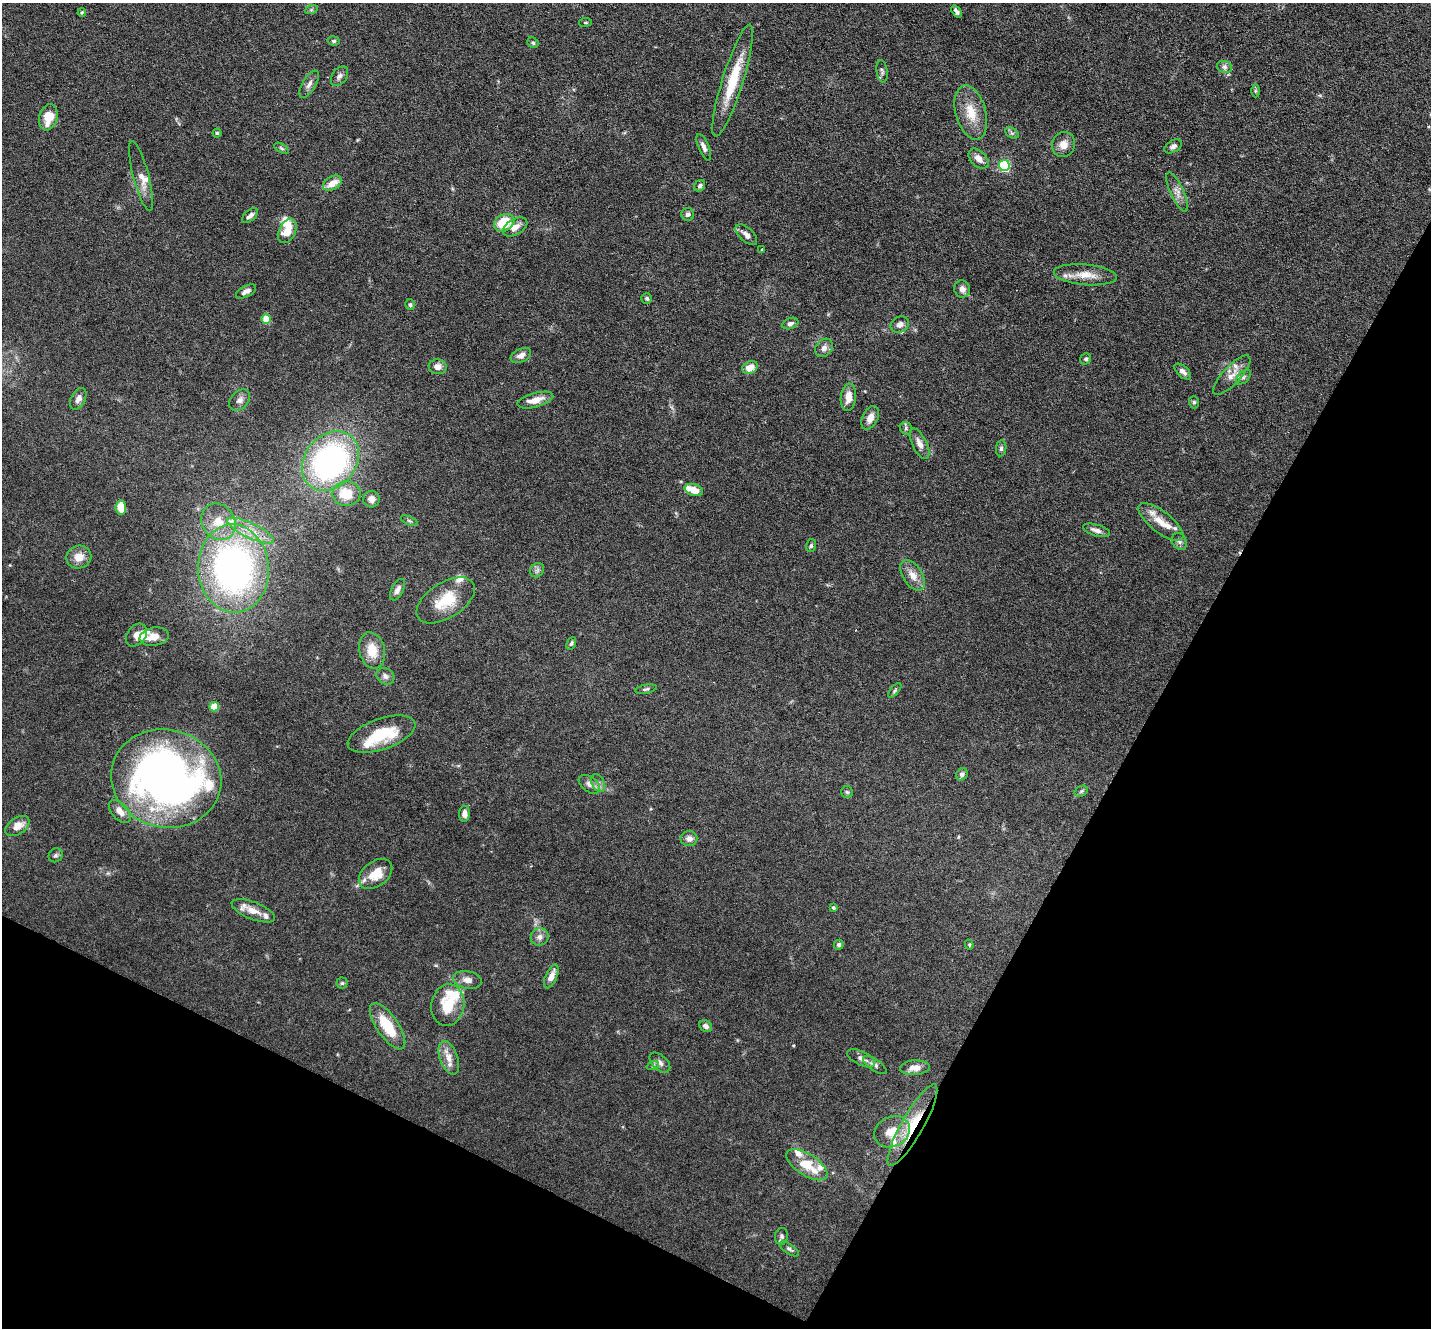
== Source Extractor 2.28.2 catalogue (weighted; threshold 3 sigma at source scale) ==
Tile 15 of 4 x 4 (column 3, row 4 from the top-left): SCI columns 2859-4287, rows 143-1468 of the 5716 x 5726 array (HDU 1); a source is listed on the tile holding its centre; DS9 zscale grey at full resolution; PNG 1433 x 1330 px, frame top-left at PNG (2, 3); each listed source drawn as its Kron ellipse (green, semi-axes under 4 px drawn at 4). Shown black and unused: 27% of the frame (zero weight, under 3 of 6 exposures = <1% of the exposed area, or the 3 px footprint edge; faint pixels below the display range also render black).
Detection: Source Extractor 2.28.2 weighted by HDU 2 'WHT'; one run over the whole footprint, this tile lists its part. Background 0.0632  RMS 0.0045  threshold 0.0185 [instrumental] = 3 sigma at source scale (4.09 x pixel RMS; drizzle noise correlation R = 1.36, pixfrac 0.8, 0.05/0.05 arcsec/px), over >= 5 px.
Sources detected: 136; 1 inside a brighter object's white glare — neither listed nor drawn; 16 inside a brighter listed object's ellipse — not listed separately; the other 119 listed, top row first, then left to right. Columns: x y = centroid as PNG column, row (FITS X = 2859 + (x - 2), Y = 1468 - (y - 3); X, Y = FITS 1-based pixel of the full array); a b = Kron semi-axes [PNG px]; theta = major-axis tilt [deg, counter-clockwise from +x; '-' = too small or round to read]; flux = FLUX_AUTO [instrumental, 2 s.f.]
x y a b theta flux
311 10 7 4 19 0.72
957 11 7 4 -53 1.3
82 13 4 3 - 0.5
585 22 6 3 8 0.51
334 41 6 4 -8 0.72
533 43 6 5 - 0.82
1224 67 8 6 -20 1.3
882 71 11 5 -81 1.3
339 76 11 7 56 1.7
733 81 58 10 72 17
309 84 15 6 60 2
1255 91 6 4 90 0.66
971 112 28 15 -74 10
48 117 13 9 73 8.8
217 133 4 4 - 0.58
1012 133 7 5 -32 0.92
1063 145 13 11 70 4
1173 146 9 6 31 1.4
704 147 14 5 -67 2.1
281 148 8 4 -31 0.79
979 159 12 7 -46 3.4
1004 165 5 5 - 40
141 176 36 7 -75 4.5
332 183 10 6 31 5.1
700 186 6 5 - 1
1177 192 21 6 -65 3.1
688 214 6 6 - 1.3
250 215 9 5 40 1.6
504 223 11 8 29 14
515 227 13 8 29 3.5
287 231 13 8 63 7.4
746 235 13 7 -42 2.7
762 249 3 3 - 0.34
1085 275 32 10 -5 7.1
962 289 8 8 - 2.4
246 291 11 5 28 2.1
647 298 5 5 - 0.89
410 304 5 4 - 0.74
266 319 5 5 - 11
790 324 8 5 21 1.5
900 324 9 7 25 2.4
824 348 10 8 51 2.2
521 355 11 6 25 2.4
1086 359 6 5 - 0.82
438 367 9 7 -6 2.6
750 367 8 6 24 4.7
1183 372 10 5 -42 1.8
1232 375 25 9 47 4.7
1243 377 9 5 46 1.1
848 397 13 7 83 4.1
78 399 11 7 62 2
240 400 12 8 46 2.1
535 400 18 7 15 4.9
1194 402 6 5 - 0.81
870 418 12 7 64 3.6
906 428 6 5 - 0.9
919 444 17 7 -64 2.9
1001 448 8 5 82 1.1
330 461 32 25 50 110
694 490 9 6 -18 4.7
346 494 14 12 2 11
371 499 8 8 - 2.4
121 508 7 5 -82 8
409 521 9 3 -21 0.62
219 522 19 16 -54 9.1
1161 522 27 10 -38 7
1097 530 14 5 -17 2.2
251 531 25 7 -25 7
1179 541 9 7 -59 1.4
811 546 6 5 - 0.79
79 557 12 11 - 5
233 568 44 35 -86 150
537 570 8 6 45 1.3
913 575 17 9 -57 4.4
398 590 11 6 63 2.1
446 600 32 17 32 14
136 635 13 9 52 3
154 637 14 9 10 4.1
571 643 6 4 65 0.79
372 650 18 12 -77 8.3
385 676 9 8 - 1.8
646 689 11 4 11 0.85
895 690 9 4 50 0.76
214 707 5 4 - 13
381 734 35 15 19 18
962 774 6 5 - 1.5
166 779 55 49 -13 250
598 783 9 6 -60 1.6
589 784 12 7 -35 2.1
1081 791 7 5 32 0.86
847 792 6 6 - 0.82
120 811 14 8 -47 4
464 814 8 5 88 2.6
17 826 13 8 34 4.6
689 839 8 7 - 2.3
56 855 7 6 - 1
375 874 19 12 37 8.5
833 908 4 4 - 0.66
253 911 23 8 -21 5.4
540 937 9 8 - 2.2
839 945 5 5 - 0.92
969 945 5 4 - 0.49
551 976 13 5 66 3.9
467 980 14 8 -10 2.8
342 983 5 5 - 0.7
448 1005 21 16 81 12
388 1026 27 10 -56 14
706 1026 7 5 -35 1.4
449 1058 17 9 -70 4.3
861 1058 15 7 -26 2.2
660 1063 12 7 -42 1.9
653 1065 6 4 21 0.71
875 1065 14 5 -34 1.6
915 1068 15 7 3 4
912 1125 46 11 61 17
892 1132 18 15 30 8.1
807 1165 23 10 -32 12
781 1236 8 6 80 1.3
789 1249 11 5 -35 1.1
Overlapping masked pixels (flux is a lower limit): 1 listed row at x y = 912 1125